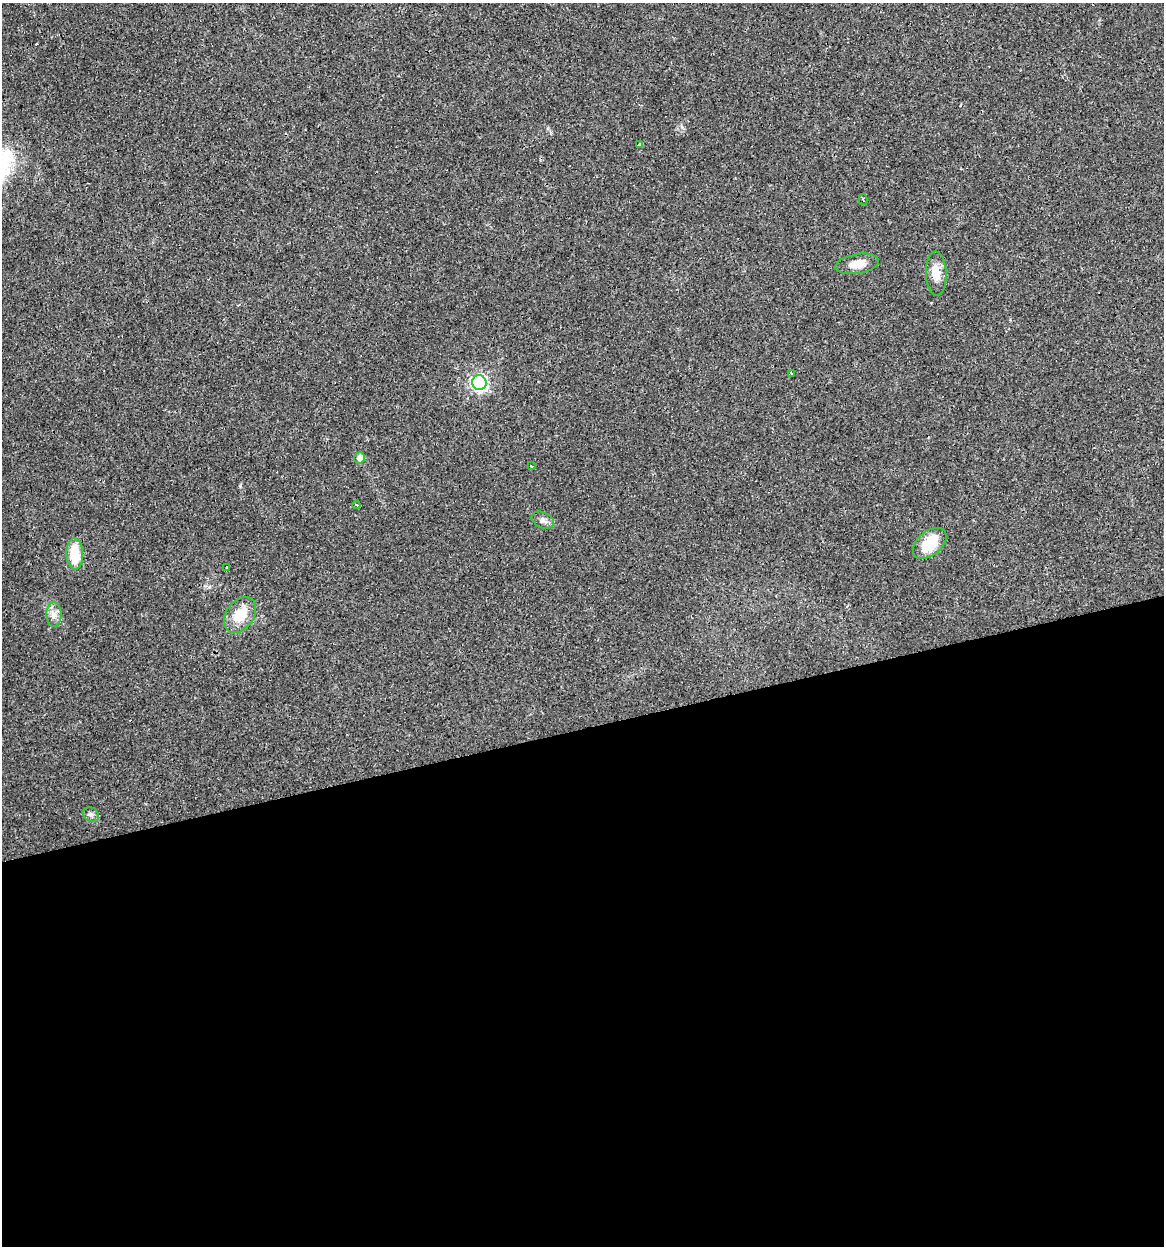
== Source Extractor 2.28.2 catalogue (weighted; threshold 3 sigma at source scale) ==
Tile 15 of 4 x 4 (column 3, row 4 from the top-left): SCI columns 2358-3519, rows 1-1244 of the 4761 x 4978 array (HDU 1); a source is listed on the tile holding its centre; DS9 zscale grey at full resolution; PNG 1166 x 1248 px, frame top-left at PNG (2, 3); each listed source drawn as its Kron ellipse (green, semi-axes under 4 px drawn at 4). Shown black and unused: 42% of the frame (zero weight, under 3 of 4 exposures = <1% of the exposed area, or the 3 px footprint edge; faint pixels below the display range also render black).
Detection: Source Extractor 2.28.2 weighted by HDU 2 'WHT'; one run over the whole footprint, this tile lists its part. Background 0.021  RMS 0.0031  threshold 0.0139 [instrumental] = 3 sigma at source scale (4.5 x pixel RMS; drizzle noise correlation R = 1.50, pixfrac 1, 0.0396/0.0396 arcsec/px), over >= 5 px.
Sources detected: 19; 3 cosmic-ray / hot-pixel residue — neither listed nor drawn; the other 16 listed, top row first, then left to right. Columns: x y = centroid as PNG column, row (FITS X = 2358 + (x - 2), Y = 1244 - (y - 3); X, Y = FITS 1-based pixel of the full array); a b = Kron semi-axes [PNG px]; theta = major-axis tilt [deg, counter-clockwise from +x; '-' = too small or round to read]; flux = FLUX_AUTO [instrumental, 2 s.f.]
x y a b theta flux
639 144 3 3 - 1.4
863 199 6 3 -76 0.54
857 264 22 9 9 4
936 274 22 10 -88 4.2
791 374 3 3 - 2.2
479 383 7 7 - 73
360 458 6 5 - 1.7
531 466 3 3 - 3.3
356 505 4 3 - 0.31
543 520 12 8 -23 1.3
930 543 19 12 39 8.9
75 554 15 8 -88 9.5
227 567 3 3 - 0.36
54 614 12 7 -90 1.9
240 615 20 13 55 6.9
91 814 8 6 -31 0.88
Unlisted compact peaks at least as high as the median listed source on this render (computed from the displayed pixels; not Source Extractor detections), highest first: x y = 240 486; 682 127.